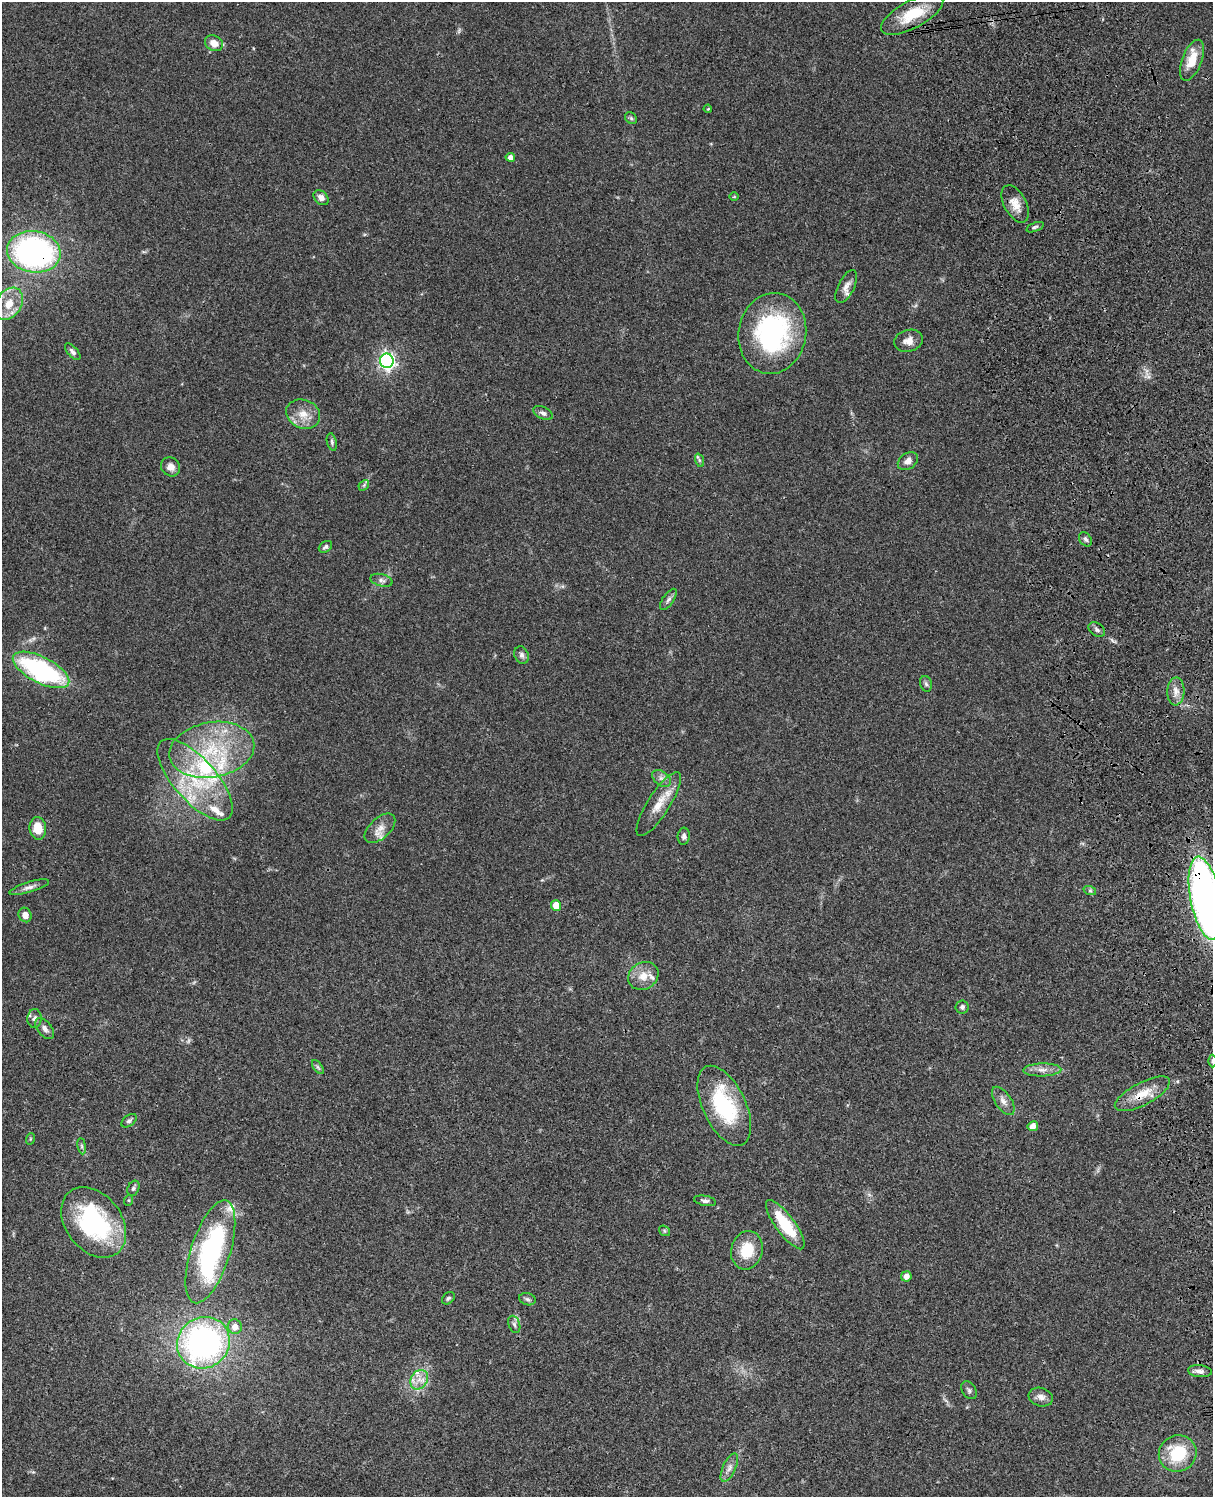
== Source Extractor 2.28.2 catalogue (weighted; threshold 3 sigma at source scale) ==
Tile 6 of 4 x 3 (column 2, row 2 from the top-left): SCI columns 1334-2544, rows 1771-3265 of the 5086 x 4923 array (HDU 1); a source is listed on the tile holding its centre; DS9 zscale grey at full resolution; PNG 1215 x 1499 px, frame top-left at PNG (2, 2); each listed source drawn as its Kron ellipse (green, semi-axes under 4 px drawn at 4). Shown black and unused: <1% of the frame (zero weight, under 3 of 4 exposures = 6% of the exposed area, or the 3 px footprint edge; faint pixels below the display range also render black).
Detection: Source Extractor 2.28.2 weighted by HDU 2 'WHT'; one run over the whole footprint, this tile lists its part. Background 0.0761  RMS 0.0059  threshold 0.0264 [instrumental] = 3 sigma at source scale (4.5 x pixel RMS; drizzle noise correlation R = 1.50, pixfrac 1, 0.05/0.05 arcsec/px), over >= 5 px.
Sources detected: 94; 2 too faint to see at this stretch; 1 inside a brighter object's white glare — neither listed nor drawn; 12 inside a brighter listed object's ellipse — not listed separately; the other 79 listed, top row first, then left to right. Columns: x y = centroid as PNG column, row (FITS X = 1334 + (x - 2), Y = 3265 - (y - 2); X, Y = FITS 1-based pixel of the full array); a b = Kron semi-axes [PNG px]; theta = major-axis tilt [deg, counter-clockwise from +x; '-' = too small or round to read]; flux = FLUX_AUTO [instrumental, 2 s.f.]
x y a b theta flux
912 14 34 13 28 19
214 43 9 7 -30 5.8
1192 60 22 10 69 12
708 109 4 3 - 0.56
631 118 6 5 - 0.96
510 157 5 4 - 2.7
734 197 5 3 - 0.51
321 198 8 6 -44 2.9
1015 204 20 11 -61 6.7
1035 227 9 4 21 1.1
34 252 27 20 -9 150
846 287 18 8 64 3.8
9 304 17 12 57 12
772 333 41 33 79 94
908 341 15 11 16 4.7
73 352 10 5 -48 1.9
387 361 7 6 - 180
543 413 10 6 -26 2
303 414 17 14 -22 8.3
332 442 9 5 -77 1.2
699 460 7 4 -71 1.1
908 461 11 8 35 3.3
171 467 10 9 - 4.1
364 485 6 4 48 0.87
1085 539 8 5 -56 1.4
325 547 7 5 36 1.3
382 580 11 6 -15 2.1
668 599 12 5 56 2
1097 630 9 6 -34 1.8
522 655 9 7 -68 2
41 670 31 13 -27 88
926 684 8 5 -72 1.3
1176 691 14 8 87 4.4
212 750 43 27 10 49
661 778 10 7 -38 2.7
195 780 51 21 -48 42
659 804 37 11 57 11
38 828 11 8 -84 11
380 828 18 10 43 5.5
684 836 8 6 86 1.8
29 887 21 5 17 2.9
1090 891 6 4 -19 0.88
1205 898 42 15 -79 320
556 905 5 5 - 7.9
25 915 7 6 - 3.9
643 976 16 13 31 7.6
962 1007 6 6 - 1.4
35 1019 9 7 87 2
45 1028 12 7 -49 2.6
1212 1061 6 4 90 0.96
318 1067 8 4 -53 1.2
1042 1070 19 6 2 4.2
1142 1094 30 11 28 12
1003 1101 16 8 -55 3.8
724 1106 43 21 -65 50
129 1121 9 5 37 1.3
1033 1126 5 4 - 4.8
30 1139 6 3 72 0.56
82 1146 8 4 -82 1.1
133 1188 8 5 65 1.3
129 1200 5 3 - 0.56
705 1201 11 5 -10 1.8
94 1222 39 28 -53 71
785 1225 30 9 -54 25
665 1231 6 4 -37 0.79
747 1250 19 15 75 17
210 1252 54 19 72 99
906 1276 5 5 - 3.5
448 1298 7 5 43 1.1
527 1299 8 6 -17 1.5
514 1324 9 5 -70 1.6
235 1327 7 7 - 4.6
203 1343 27 25 34 160
1200 1371 12 6 -6 2.8
419 1380 10 8 57 4.7
969 1390 9 6 -56 1.6
1041 1397 12 9 -17 3.4
1178 1453 19 18 - 27
729 1468 15 6 64 3.4
Overlapping masked pixels (flux is a lower limit): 3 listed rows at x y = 34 252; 1205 898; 1142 1094
Isophote crosses this tile's border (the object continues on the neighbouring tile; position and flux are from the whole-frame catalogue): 4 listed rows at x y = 9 304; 41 670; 1205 898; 1212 1061